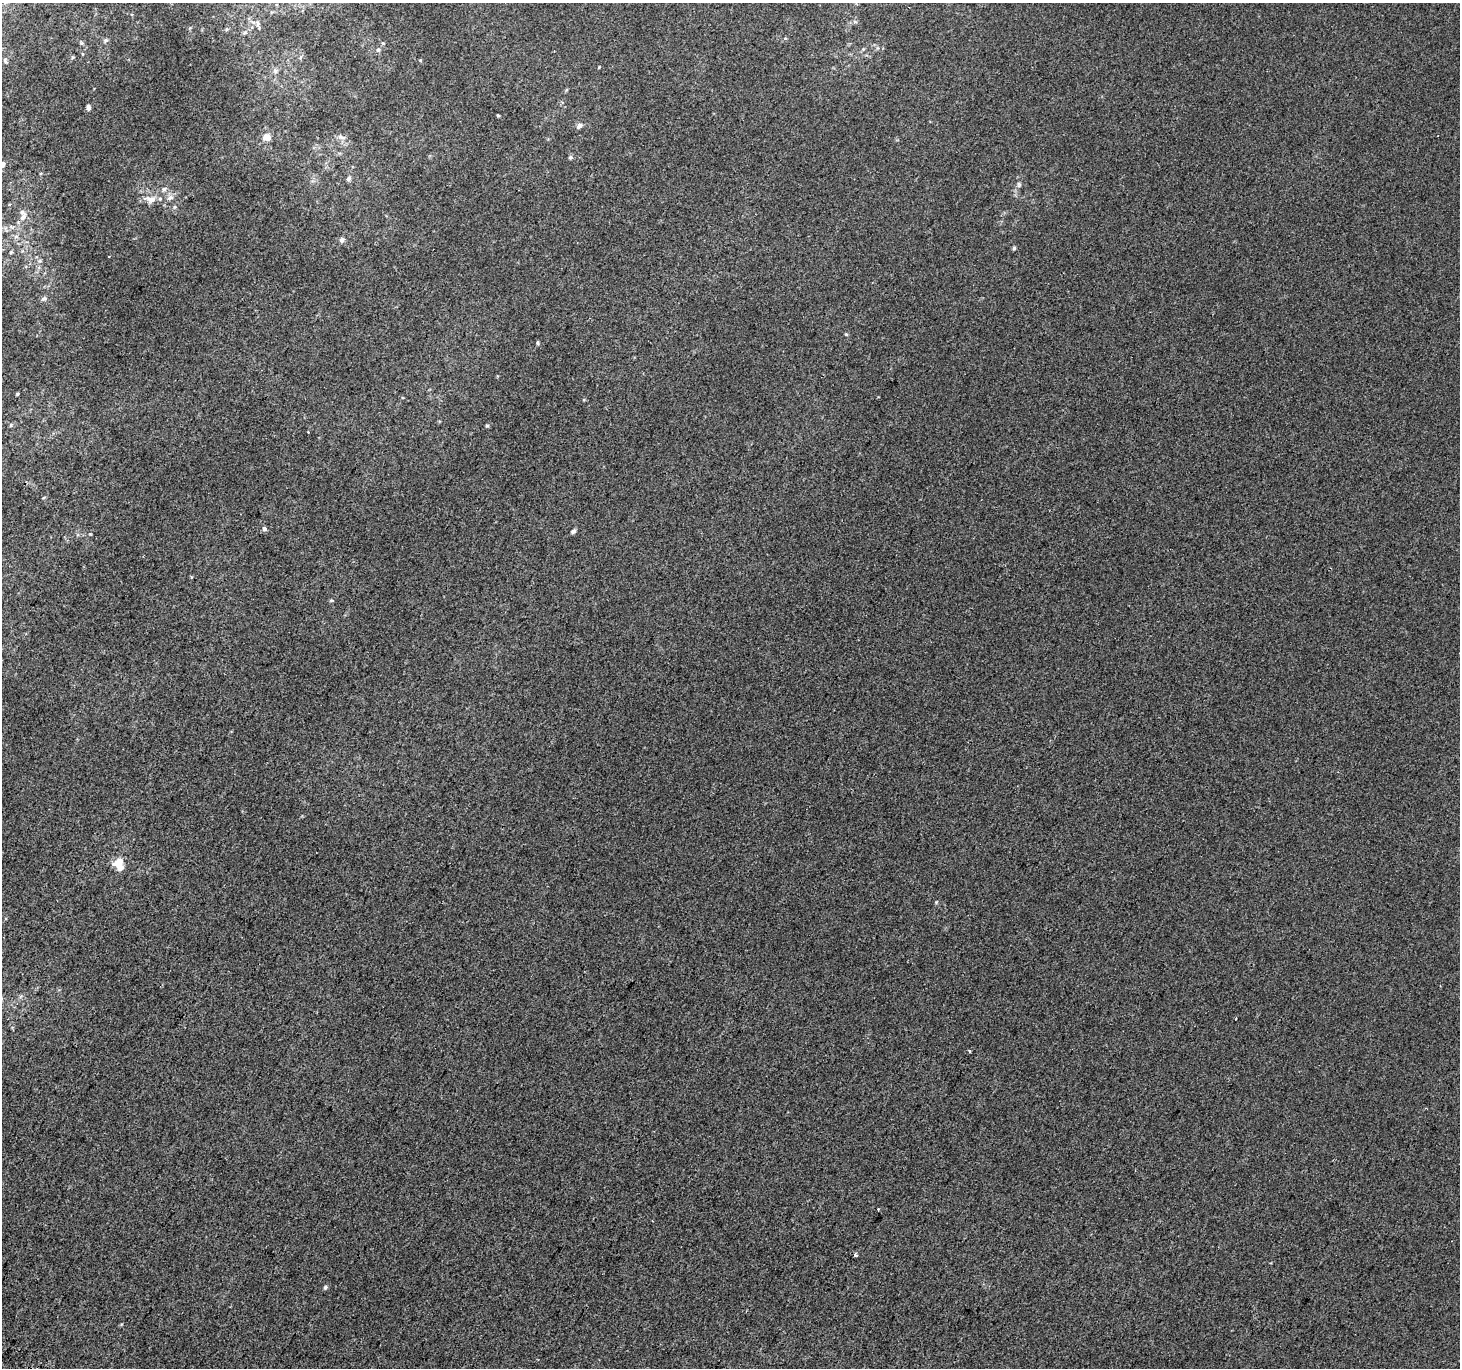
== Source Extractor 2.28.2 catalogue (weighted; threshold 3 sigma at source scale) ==
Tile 7 of 4 x 4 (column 3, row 2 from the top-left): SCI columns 2947-4404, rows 3031-4396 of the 5888 x 5996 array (HDU 1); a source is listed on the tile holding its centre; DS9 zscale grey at full resolution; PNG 1462 x 1370 px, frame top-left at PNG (2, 3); no overlay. Shown black and unused: <1% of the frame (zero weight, under 2 of 3 exposures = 2% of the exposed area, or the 3 px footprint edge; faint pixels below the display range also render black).
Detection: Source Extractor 2.28.2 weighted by HDU 2 'WHT'; one run over the whole footprint, this tile lists its part. Background 2.98e-04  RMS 0.0073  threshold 0.0327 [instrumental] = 3 sigma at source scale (4.5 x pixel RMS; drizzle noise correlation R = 1.50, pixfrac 1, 0.0396/0.0396 arcsec/px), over >= 5 px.
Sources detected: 41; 2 cosmic-ray / hot-pixel residue — not listed; the other 39 listed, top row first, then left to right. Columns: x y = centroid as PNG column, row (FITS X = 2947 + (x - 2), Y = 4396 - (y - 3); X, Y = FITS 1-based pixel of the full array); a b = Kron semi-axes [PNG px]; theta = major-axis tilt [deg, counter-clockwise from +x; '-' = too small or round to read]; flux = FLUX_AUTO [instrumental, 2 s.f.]
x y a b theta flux
258 23 8 6 -90 1.7
105 40 7 5 21 1.3
81 43 6 4 -71 0.87
378 50 6 5 - 1.4
5 60 9 5 -80 1.3
275 71 7 6 - 2
88 108 7 4 -78 1.8
498 115 3 3 - 0.75
579 125 8 6 51 2.7
267 137 11 9 -7 4.9
342 137 12 6 -23 2.7
570 157 6 5 - 1.2
2 165 8 5 55 2.5
348 179 7 6 - 1.6
1019 184 7 5 -69 1.3
164 189 6 5 - 1.5
170 198 9 7 18 2.8
151 199 15 10 -8 6.3
23 217 13 7 53 4.2
16 236 7 4 0 1.5
342 240 7 6 - 1.9
1014 248 5 5 - 0.96
11 252 5 4 - 0.78
44 299 7 6 - 1.7
846 334 5 3 - 0.7
537 343 5 3 - 0.86
17 394 4 4 - 0.77
11 425 5 5 - 0.99
487 426 5 4 - 0.94
308 432 2 2 - 0.65
264 529 4 3 - 3.7
573 531 6 5 - 1.9
331 600 6 4 1 0.78
119 864 13 10 -72 10
936 902 4 4 - 0.68
1236 1019 3 2 - 0.64
970 1051 3 3 - 2.1
878 1209 2 2 - 0.56
325 1287 6 4 54 1.3
Isophote crosses this tile's border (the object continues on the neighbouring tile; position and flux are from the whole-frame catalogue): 1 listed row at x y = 2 165
Unlisted compact peaks at least as high as the median listed source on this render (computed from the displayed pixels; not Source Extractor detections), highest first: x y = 420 60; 90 534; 73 57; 599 67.